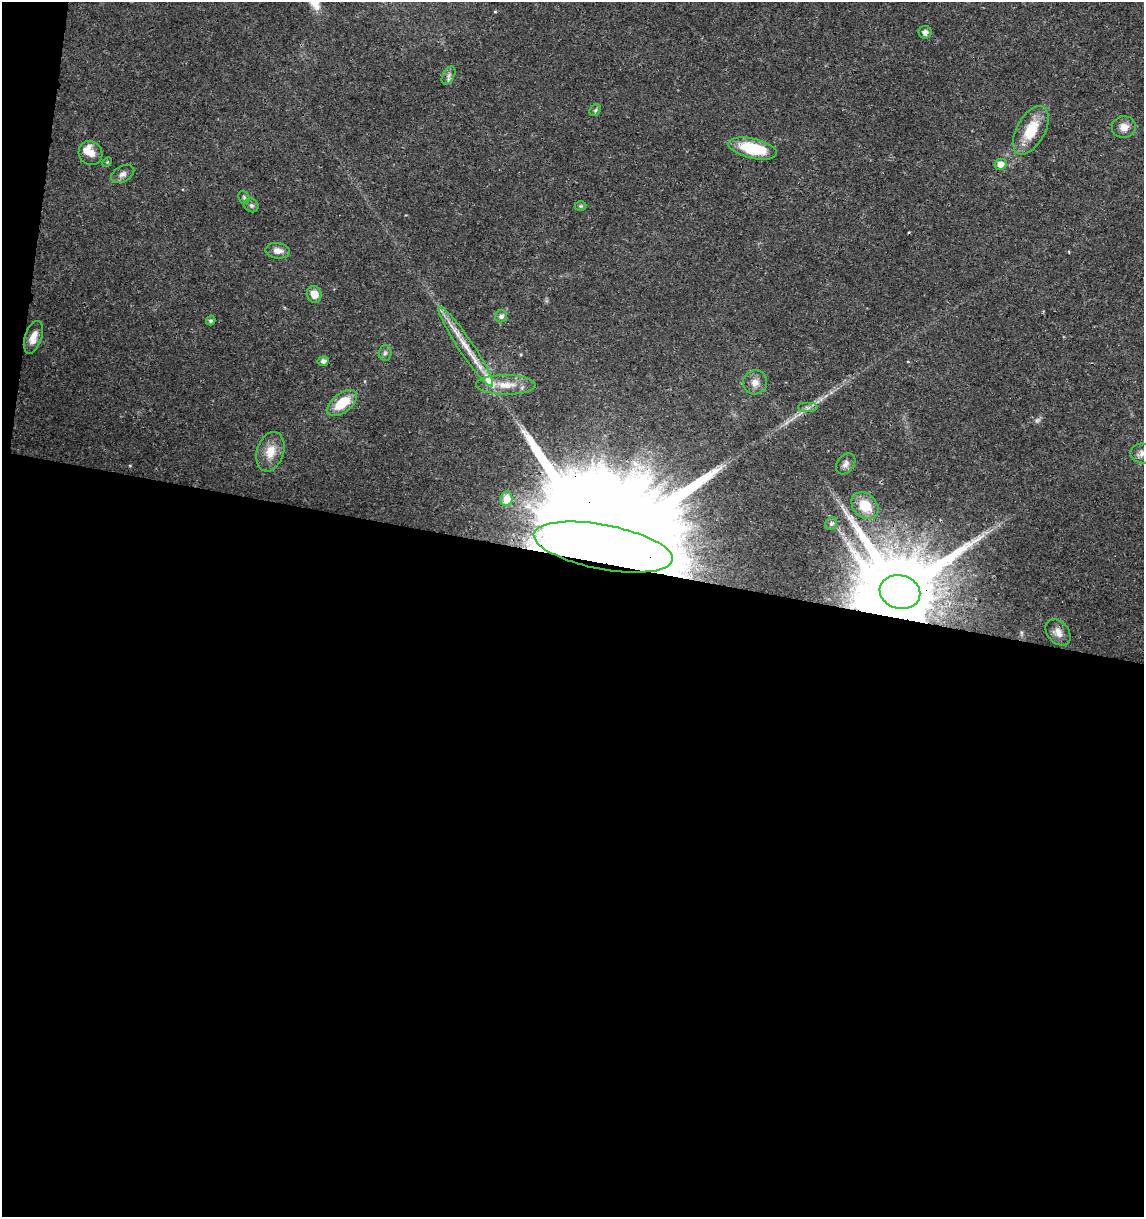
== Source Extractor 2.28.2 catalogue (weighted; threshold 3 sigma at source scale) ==
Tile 13 of 4 x 4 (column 1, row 4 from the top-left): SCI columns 227-1368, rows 11-1225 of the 5079 x 4871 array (HDU 1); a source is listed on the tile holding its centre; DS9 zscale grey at full resolution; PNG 1146 x 1219 px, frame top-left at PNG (2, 2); each listed source drawn as its Kron ellipse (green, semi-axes under 4 px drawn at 4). Shown black and unused: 55% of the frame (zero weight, under 3 of 4 exposures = <1% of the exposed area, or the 3 px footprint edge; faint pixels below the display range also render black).
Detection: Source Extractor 2.28.2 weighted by HDU 2 'WHT'; one run over the whole footprint, this tile lists its part. Background 0.0189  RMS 0.0018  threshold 0.00805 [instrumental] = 3 sigma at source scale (4.5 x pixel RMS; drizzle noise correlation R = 1.50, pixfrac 1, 0.0396/0.0396 arcsec/px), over >= 5 px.
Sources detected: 39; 1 too faint to see at this stretch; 1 inside a brighter object's white glare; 1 cosmic-ray / hot-pixel residue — neither listed nor drawn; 2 inside a brighter listed object's ellipse — not listed separately; the other 34 listed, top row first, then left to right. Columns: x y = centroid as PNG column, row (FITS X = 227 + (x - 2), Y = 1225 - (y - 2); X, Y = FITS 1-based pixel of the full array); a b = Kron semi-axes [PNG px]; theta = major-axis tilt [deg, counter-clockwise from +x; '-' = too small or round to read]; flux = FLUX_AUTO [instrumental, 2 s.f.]
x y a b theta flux
925 32 6 6 - 0.76
449 75 10 5 60 0.68
595 110 6 5 - 0.3
1124 127 12 10 6 1.5
1031 130 27 14 61 5.4
753 148 25 10 -13 8.5
91 153 12 11 - 1.7
107 162 5 4 - 0.19
1000 164 6 5 - 1.5
123 174 12 7 28 0.9
244 197 7 5 -69 0.3
251 205 7 6 - 0.41
580 206 6 5 - 0.28
278 251 12 7 -6 1.3
314 294 8 7 - 1.8
501 316 6 6 - 0.67
211 321 5 4 - 0.42
33 337 17 8 71 2
466 346 47 7 -56 4.4
385 353 8 6 87 0.5
323 361 5 5 - 0.71
755 382 12 12 - 1.4
506 385 30 10 -1 3.2
342 403 17 9 37 5.2
808 408 10 5 0 0.55
270 452 20 13 72 3.2
1143 453 12 10 -7 1.3
846 464 11 8 51 0.93
506 499 7 6 - 0.85
865 506 15 11 -44 3.7
831 524 7 5 56 0.37
603 547 70 22 -11 22000
900 592 20 16 -15 2900
1058 632 15 10 -50 1.6
Overlapping masked pixels (flux is a lower limit): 2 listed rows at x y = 603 547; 900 592
Isophote crosses this tile's border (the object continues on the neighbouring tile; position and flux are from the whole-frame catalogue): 1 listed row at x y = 1143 453